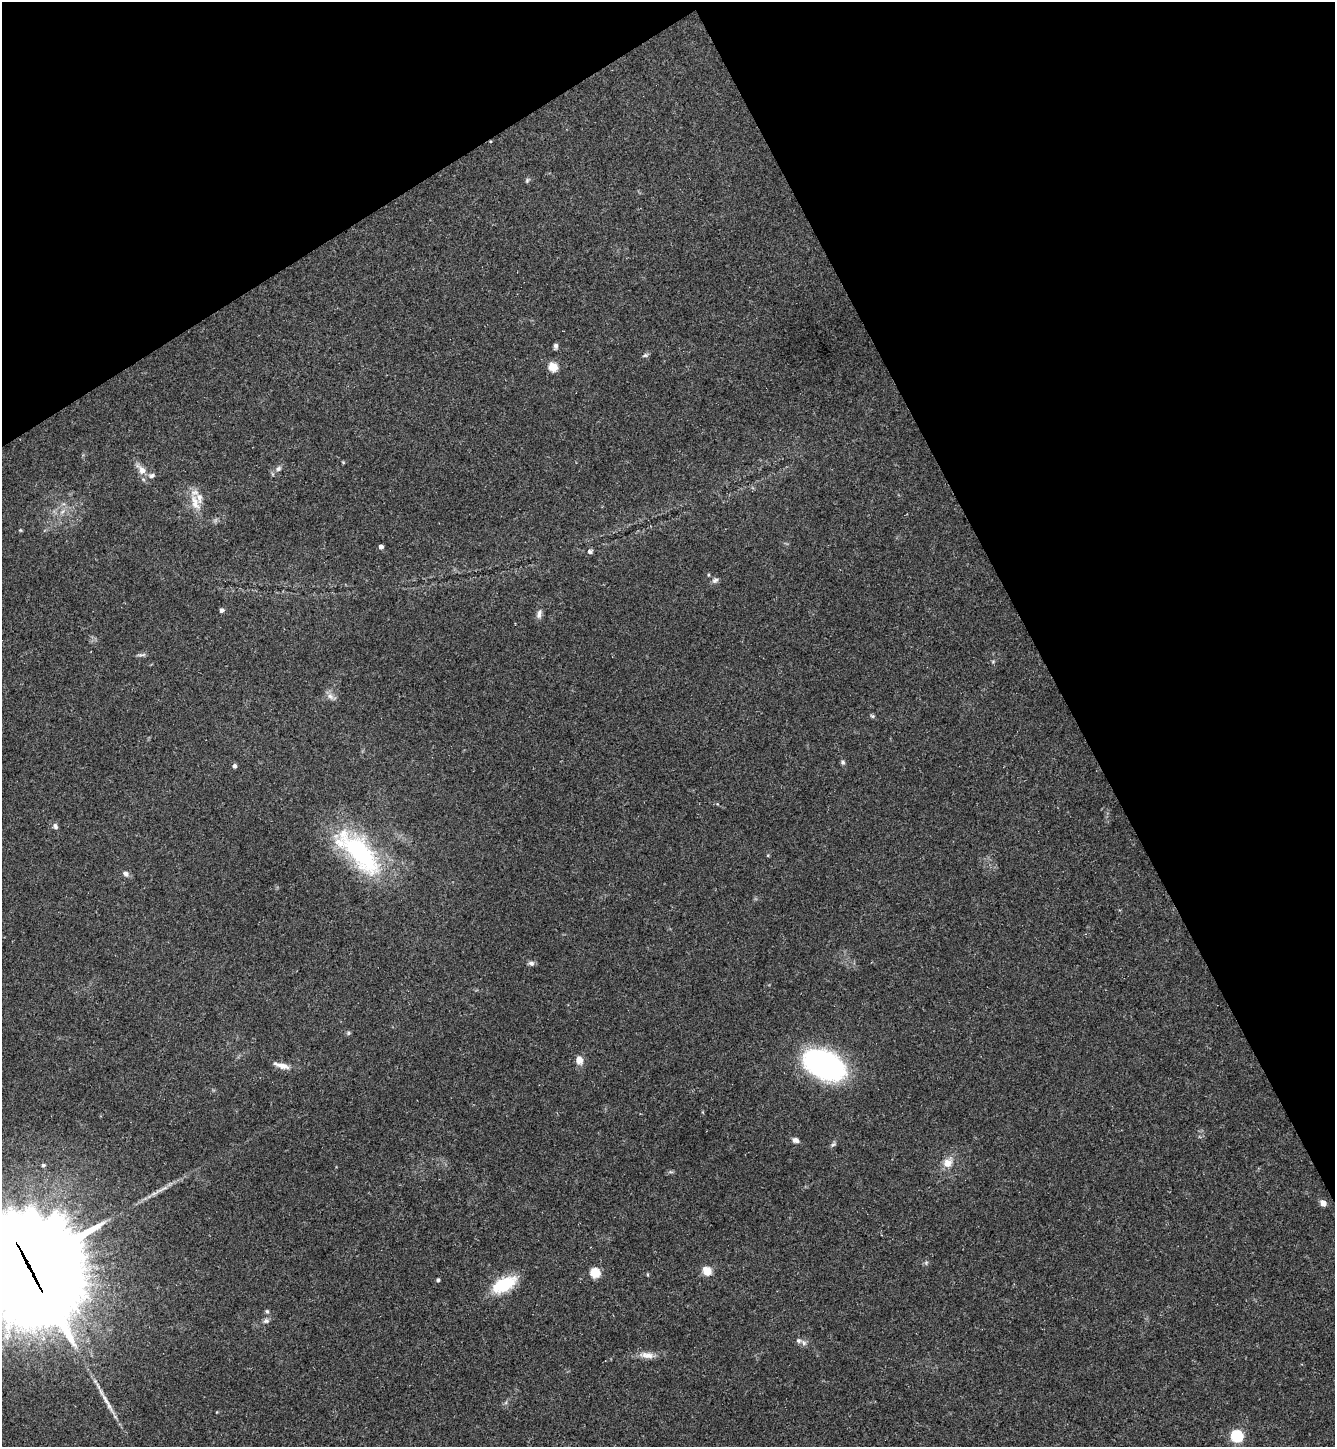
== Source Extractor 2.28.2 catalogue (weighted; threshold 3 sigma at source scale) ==
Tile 3 of 4 x 4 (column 3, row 1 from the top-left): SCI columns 2955-4287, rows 4337-5781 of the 5774 x 5783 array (HDU 1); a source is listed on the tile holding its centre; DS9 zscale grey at full resolution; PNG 1337 x 1449 px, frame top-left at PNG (2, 2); no overlay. Shown black and unused: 28% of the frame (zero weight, under 3 of 5 exposures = <1% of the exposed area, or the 3 px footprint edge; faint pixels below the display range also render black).
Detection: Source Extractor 2.28.2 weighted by HDU 2 'WHT'; one run over the whole footprint, this tile lists its part. Background 0.0627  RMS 0.0059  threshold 0.0266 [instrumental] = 3 sigma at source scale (4.5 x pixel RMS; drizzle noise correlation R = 1.50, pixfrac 1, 0.05/0.05 arcsec/px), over >= 5 px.
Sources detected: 50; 1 cosmic-ray / hot-pixel residue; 1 long thin detection or spike segment (spike, bleed or trail) — not listed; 3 inside a brighter listed object's ellipse — not listed separately; the other 45 listed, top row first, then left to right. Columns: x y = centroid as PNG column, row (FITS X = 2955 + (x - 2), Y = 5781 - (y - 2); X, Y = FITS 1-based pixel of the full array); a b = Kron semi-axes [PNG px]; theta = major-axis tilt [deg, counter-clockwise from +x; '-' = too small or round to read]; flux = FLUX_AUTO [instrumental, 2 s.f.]
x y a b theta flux
527 180 7 5 70 0.99
556 346 6 5 - 1.4
645 355 8 5 20 1.2
553 367 5 5 - 25
343 462 5 3 - 0.51
278 469 9 7 32 2.1
141 470 18 9 -51 5.4
195 503 25 11 -68 9.3
62 512 7 4 20 1.4
20 530 5 4 - 0.53
381 547 4 4 - 2.7
590 552 6 5 - 1.9
715 580 9 6 21 1.7
222 610 6 5 - 1.5
539 614 13 6 75 2.4
141 655 15 4 4 1.4
330 696 11 8 -39 2.9
872 716 7 4 -35 0.89
843 762 6 5 - 1.1
235 766 4 4 - 1.8
55 826 7 6 - 1.7
359 852 75 29 -46 79
126 874 7 6 - 2.5
531 963 8 6 -8 1.7
348 1033 6 4 89 0.79
579 1060 9 7 -84 4.6
824 1064 45 28 -26 98
282 1066 17 7 -14 4.8
796 1140 8 6 -20 2.4
833 1144 9 5 33 1.2
948 1163 14 11 50 6.1
43 1165 5 4 - 1.1
161 1189 32 4 28 5.4
1323 1203 5 4 - 6
29 1266 40 35 -77 11000
707 1271 5 5 - 24
595 1273 5 5 - 36
648 1275 5 3 - 0.57
438 1280 4 3 - 1.2
504 1284 28 14 27 25
267 1311 5 5 - 1.1
266 1321 9 6 18 1.8
804 1343 8 6 -64 1.7
647 1355 21 8 -8 5.3
1237 1436 6 5 - 71
Overlapping masked pixels (flux is a lower limit): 1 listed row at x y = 29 1266
Isophote crosses this tile's border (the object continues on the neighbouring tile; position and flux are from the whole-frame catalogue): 1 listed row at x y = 29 1266